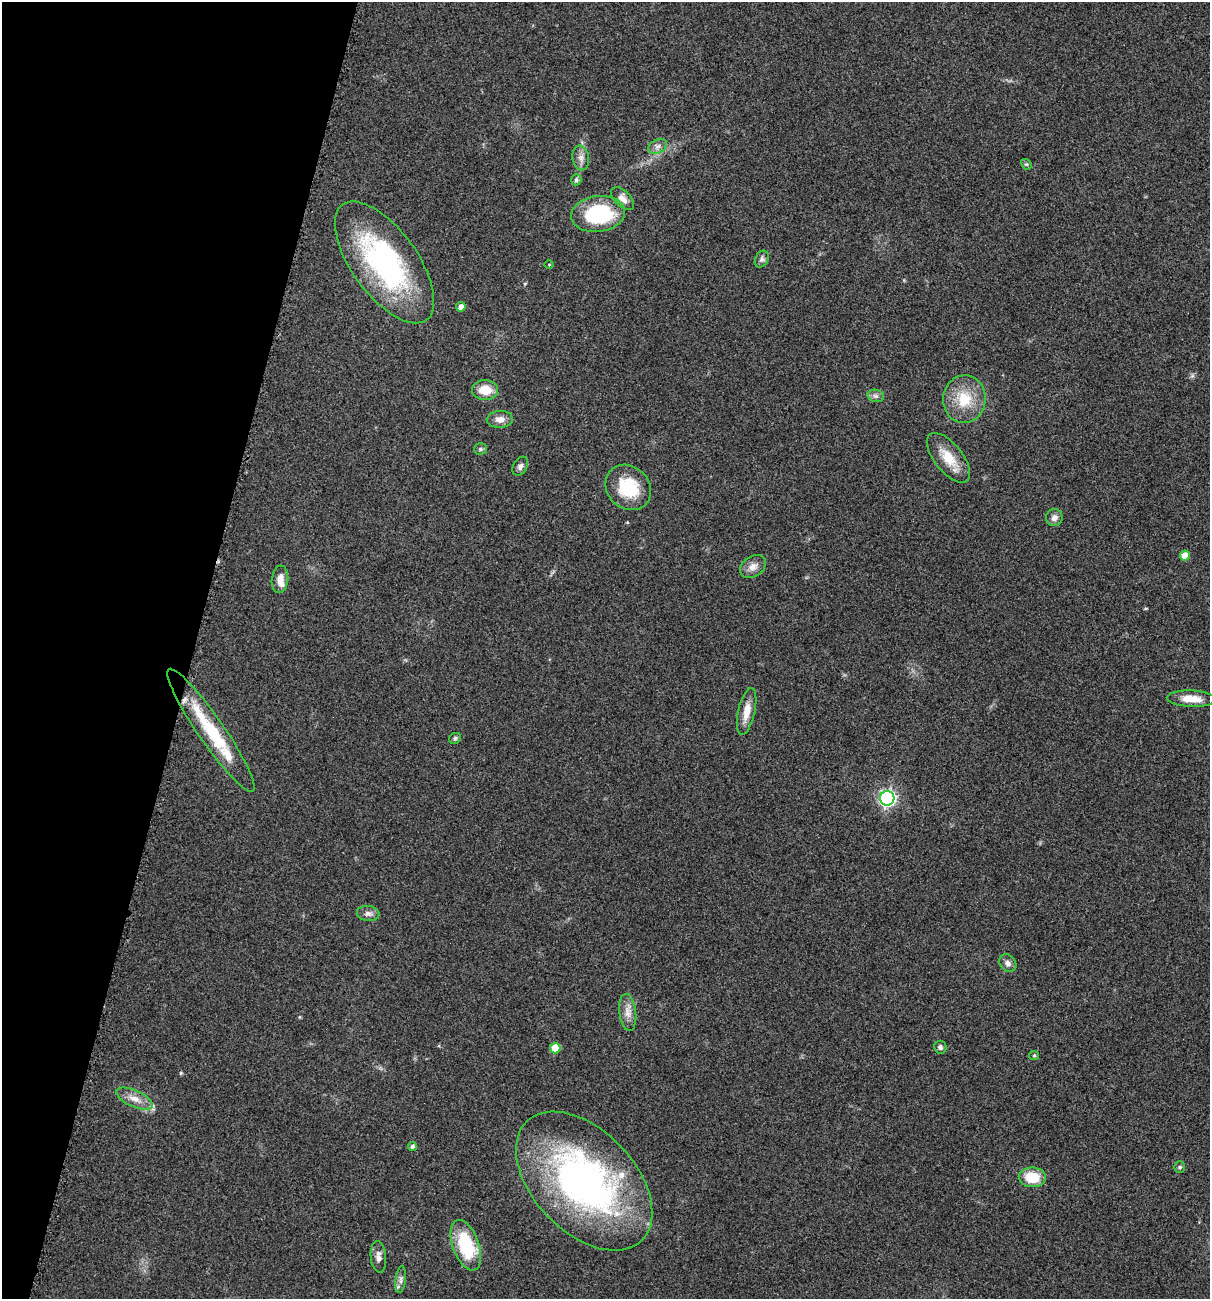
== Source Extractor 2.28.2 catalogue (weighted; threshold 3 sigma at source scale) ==
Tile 9 of 4 x 4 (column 1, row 3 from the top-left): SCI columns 136-1343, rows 1310-2606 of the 5229 x 5204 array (HDU 1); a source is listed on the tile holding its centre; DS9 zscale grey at full resolution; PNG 1212 x 1301 px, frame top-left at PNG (2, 2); each listed source drawn as its Kron ellipse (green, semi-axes under 4 px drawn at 4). Shown black and unused: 16% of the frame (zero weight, under 3 of 5 exposures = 1% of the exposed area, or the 3 px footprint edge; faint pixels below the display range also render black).
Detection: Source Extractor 2.28.2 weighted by HDU 2 'WHT'; one run over the whole footprint, this tile lists its part. Background 0.0808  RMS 0.0079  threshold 0.0358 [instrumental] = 3 sigma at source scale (4.5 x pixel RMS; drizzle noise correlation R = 1.50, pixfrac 1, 0.05/0.05 arcsec/px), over >= 5 px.
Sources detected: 43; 2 inside a brighter listed object's ellipse — not listed separately; the other 41 listed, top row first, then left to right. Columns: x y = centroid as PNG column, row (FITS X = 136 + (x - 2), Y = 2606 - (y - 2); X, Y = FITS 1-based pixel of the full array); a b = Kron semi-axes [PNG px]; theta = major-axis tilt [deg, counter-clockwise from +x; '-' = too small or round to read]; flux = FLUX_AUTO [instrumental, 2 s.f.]
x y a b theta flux
658 146 10 6 30 3.3
581 158 12 8 -80 4.7
1026 164 6 4 -41 1.2
576 180 5 5 - 1.8
622 199 14 7 -44 5.3
598 214 27 18 7 63
762 259 9 6 61 2.3
384 262 71 32 -54 150
549 265 5 3 - 0.74
461 307 5 4 - 4.8
485 390 13 10 1 14
876 396 8 6 -16 2.5
964 399 24 21 84 26
500 419 13 8 3 5.7
480 449 6 5 - 1.4
948 458 30 14 -51 18
520 466 10 7 61 2.9
628 487 24 21 -45 35
1054 517 8 8 - 4
1185 556 5 5 - 10
753 567 14 10 34 6.2
280 579 14 8 83 6.3
1191 699 24 8 -2 12
747 711 24 8 78 10
211 730 74 13 -55 50
455 738 6 5 - 1.7
887 798 7 7 - 250
368 913 11 7 -7 3.8
1008 963 10 7 -50 3
628 1012 18 8 -83 6.8
940 1047 6 6 - 2.4
555 1048 5 5 - 15
1034 1055 5 4 - 0.94
134 1099 20 8 -24 8.8
412 1146 4 4 - 1.9
1180 1167 5 5 - 1.3
1032 1177 13 10 -3 22
584 1181 83 51 -46 300
466 1245 26 13 -70 46
378 1257 16 7 -85 5
401 1280 13 5 83 3.4